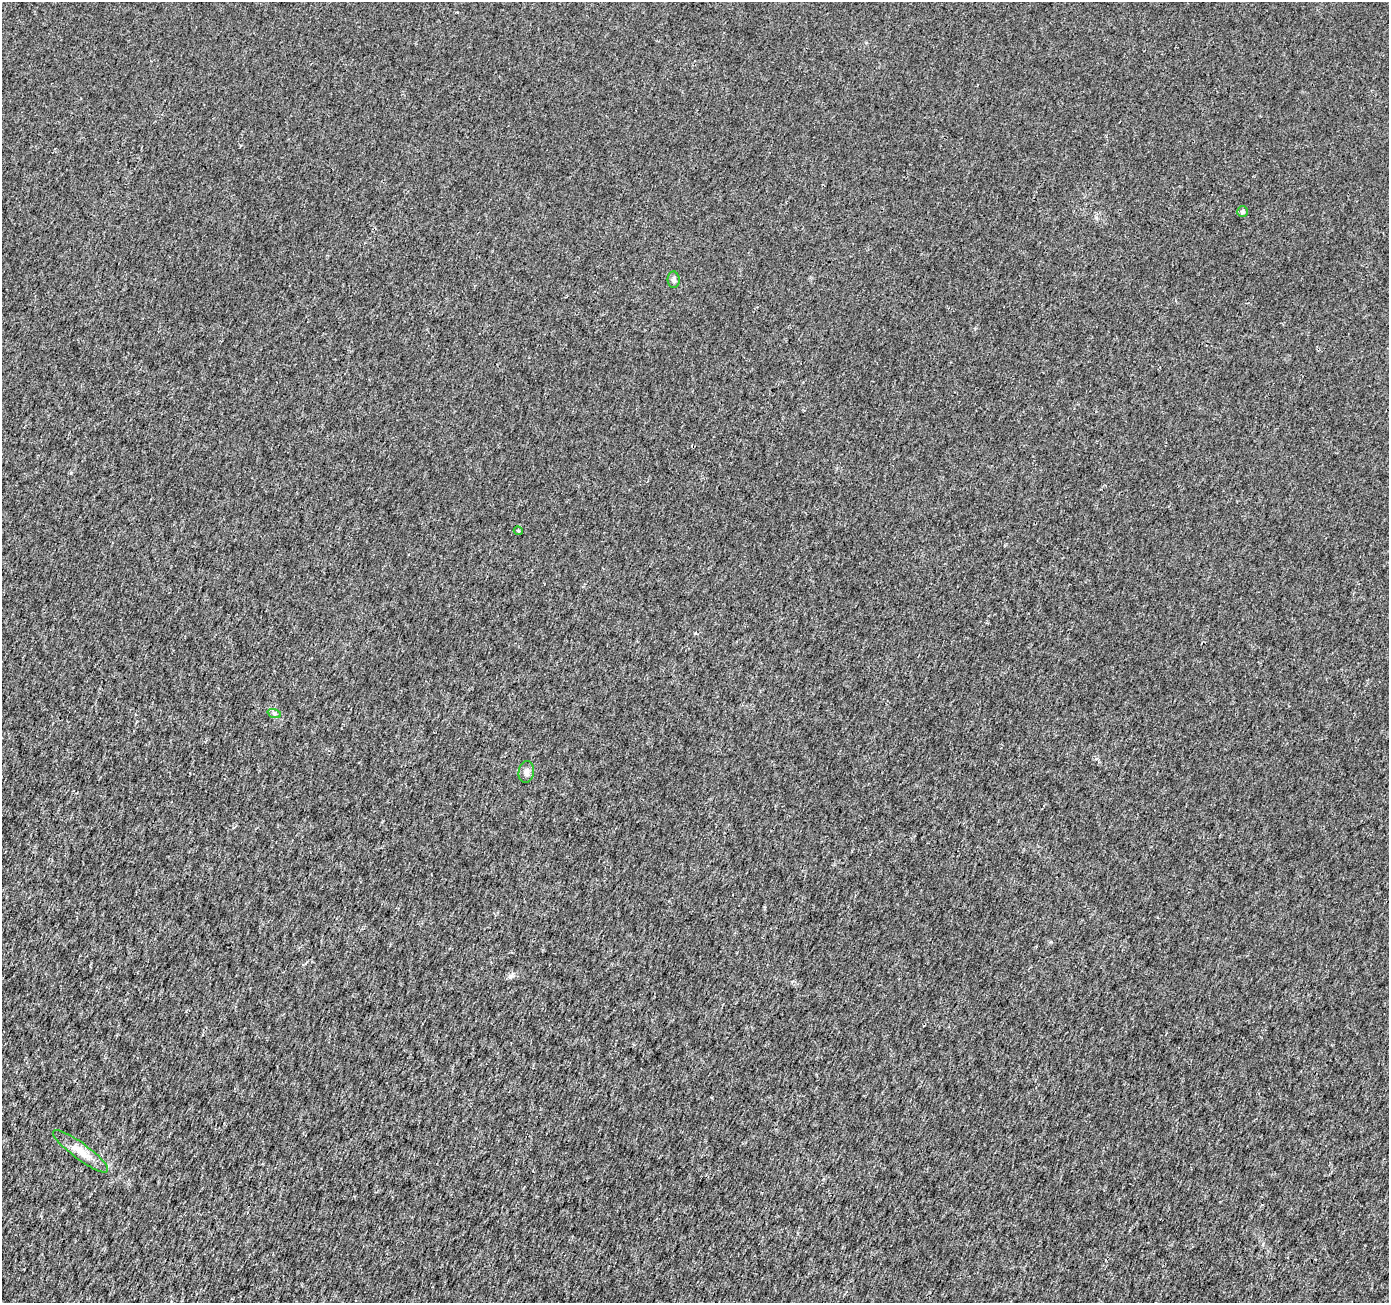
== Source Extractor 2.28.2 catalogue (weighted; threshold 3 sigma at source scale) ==
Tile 7 of 4 x 4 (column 3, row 2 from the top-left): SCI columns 2785-4171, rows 2879-4179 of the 5559 x 5692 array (HDU 1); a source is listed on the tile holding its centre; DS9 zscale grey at full resolution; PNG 1391 x 1305 px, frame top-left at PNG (2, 2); each listed source drawn as its Kron ellipse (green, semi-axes under 4 px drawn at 4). Shown black and unused: <1% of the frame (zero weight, under 3 of 4 exposures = <1% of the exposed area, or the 3 px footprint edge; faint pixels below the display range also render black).
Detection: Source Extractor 2.28.2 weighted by HDU 2 'WHT'; one run over the whole footprint, this tile lists its part. Background 0.0014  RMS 0.0021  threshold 0.00928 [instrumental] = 3 sigma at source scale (4.5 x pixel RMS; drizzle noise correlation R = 1.50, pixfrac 1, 0.0396/0.0396 arcsec/px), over >= 5 px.
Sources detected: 6; all 6 listed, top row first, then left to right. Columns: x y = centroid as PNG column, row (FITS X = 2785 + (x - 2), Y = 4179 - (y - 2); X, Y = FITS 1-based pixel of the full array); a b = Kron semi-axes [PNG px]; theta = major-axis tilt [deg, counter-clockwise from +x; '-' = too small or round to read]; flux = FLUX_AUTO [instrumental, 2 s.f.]
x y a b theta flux
1242 212 5 5 - 0.46
674 280 8 6 -87 0.6
518 531 5 3 - 0.31
274 713 7 4 -19 0.42
526 772 11 7 80 0.97
80 1151 34 8 -36 3